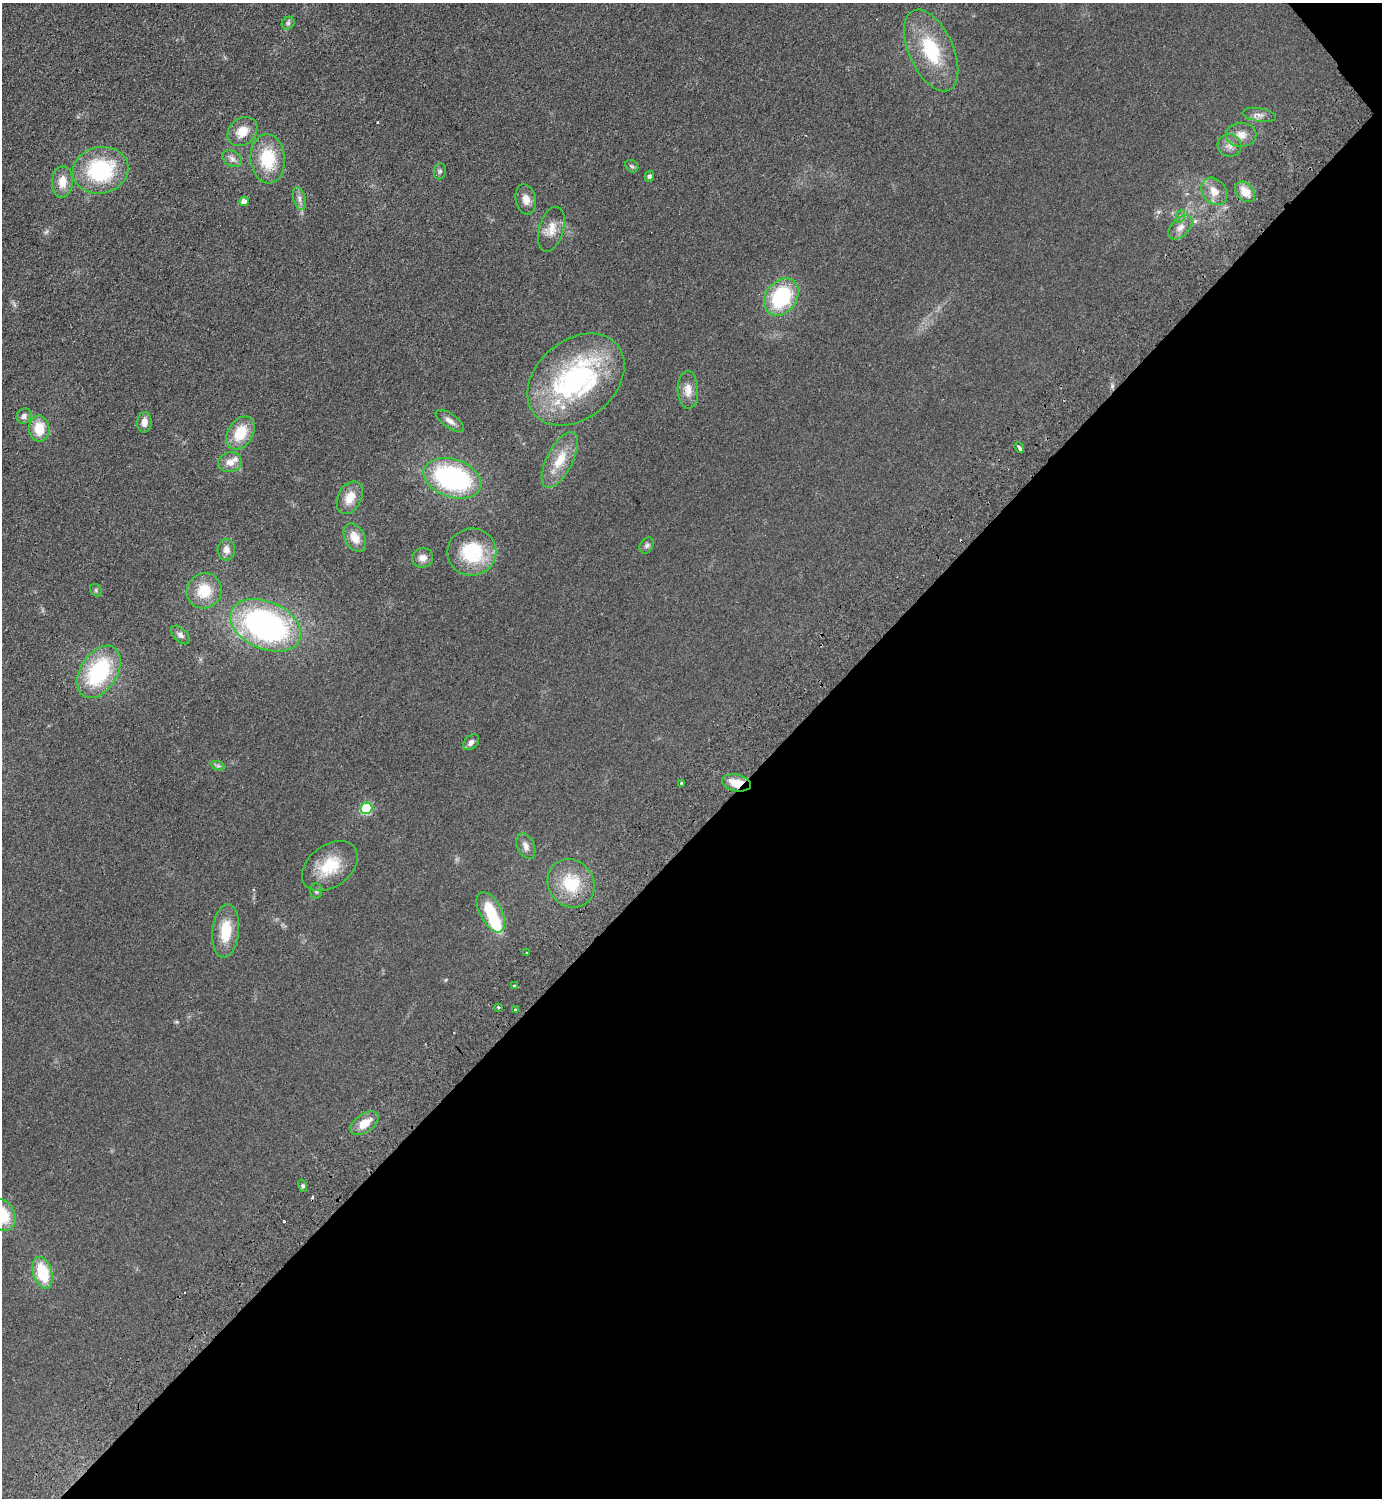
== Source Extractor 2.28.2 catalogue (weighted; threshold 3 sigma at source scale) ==
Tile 12 of 4 x 4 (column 4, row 3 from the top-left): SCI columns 4344-5723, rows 1540-3035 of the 6066 x 6072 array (HDU 1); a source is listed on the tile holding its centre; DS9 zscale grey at full resolution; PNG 1384 x 1500 px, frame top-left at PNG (2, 3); each listed source drawn as its Kron ellipse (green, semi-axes under 4 px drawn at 4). Shown black and unused: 45% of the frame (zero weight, under 2 of 3 exposures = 3% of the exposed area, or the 3 px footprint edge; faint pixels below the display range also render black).
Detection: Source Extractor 2.28.2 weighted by HDU 2 'WHT'; one run over the whole footprint, this tile lists its part. Background 0.0559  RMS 0.0097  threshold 0.0436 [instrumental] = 3 sigma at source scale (4.5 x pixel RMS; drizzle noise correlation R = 1.50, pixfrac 1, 0.05/0.05 arcsec/px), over >= 5 px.
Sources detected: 72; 1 too faint to see at this stretch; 1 inside a brighter object's white glare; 4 cosmic-ray / hot-pixel residue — neither listed nor drawn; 3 inside a brighter listed object's ellipse — not listed separately; the other 63 listed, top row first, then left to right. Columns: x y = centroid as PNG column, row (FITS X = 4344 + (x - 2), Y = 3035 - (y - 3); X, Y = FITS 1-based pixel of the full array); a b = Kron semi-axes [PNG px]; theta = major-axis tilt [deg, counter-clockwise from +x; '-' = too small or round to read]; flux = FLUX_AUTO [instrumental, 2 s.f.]
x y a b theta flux
288 23 7 5 45 2.3
931 50 43 22 -66 54
1259 115 17 6 -9 5.1
242 132 16 13 42 14
1241 135 15 12 0 9.7
1229 145 12 11 - 6.4
232 159 10 7 -29 4.5
268 159 25 17 -85 40
632 166 7 5 -43 1.7
101 170 28 23 12 80
440 171 8 6 75 2.1
649 176 5 4 - 2.4
62 182 16 10 87 12
1214 191 15 11 -53 12
1245 192 11 8 -48 13
299 199 11 6 -74 3.9
526 199 15 10 -79 8.2
244 201 5 4 - 6.9
1181 216 7 4 70 1.8
1180 227 14 9 45 6.9
551 229 23 12 74 12
781 297 20 15 53 70
576 379 54 39 40 180
688 390 19 10 -88 10
24 416 8 7 - 3.7
450 421 16 7 -34 5.6
144 422 10 7 85 5.9
39 429 13 10 -88 20
241 433 18 12 58 25
1019 447 5 3 - 13
560 460 31 13 63 23
230 462 12 10 12 8
452 478 30 19 -18 140
350 498 17 11 63 14
355 538 15 10 -61 12
647 545 8 6 58 2.6
226 550 10 8 86 5.9
472 552 24 23 - 54
422 558 10 10 - 6.7
96 590 6 5 - 1.7
204 591 18 17 - 24
266 625 37 23 -23 240
180 635 11 6 -44 3.5
99 672 28 18 58 83
471 742 9 6 45 4.1
218 766 7 4 -19 1.8
681 783 3 3 - 19
736 783 15 8 -12 17
366 808 6 5 - 66
526 846 13 8 -65 5.5
330 866 31 21 36 33
571 883 25 22 -51 37
316 891 8 6 -89 2
491 912 22 11 -62 32
226 931 27 13 84 28
526 953 3 3 - 1.9
514 986 3 3 - 4.7
498 1007 3 2 - 2.7
515 1010 3 3 - 1.6
365 1123 16 9 36 15
303 1186 6 4 -72 1.5
2 1215 17 12 -62 36
43 1273 16 9 -74 38
Overlapping masked pixels (flux is a lower limit): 1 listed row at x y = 736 783
Isophote crosses this tile's border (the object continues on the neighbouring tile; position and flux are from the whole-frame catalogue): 1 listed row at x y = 2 1215